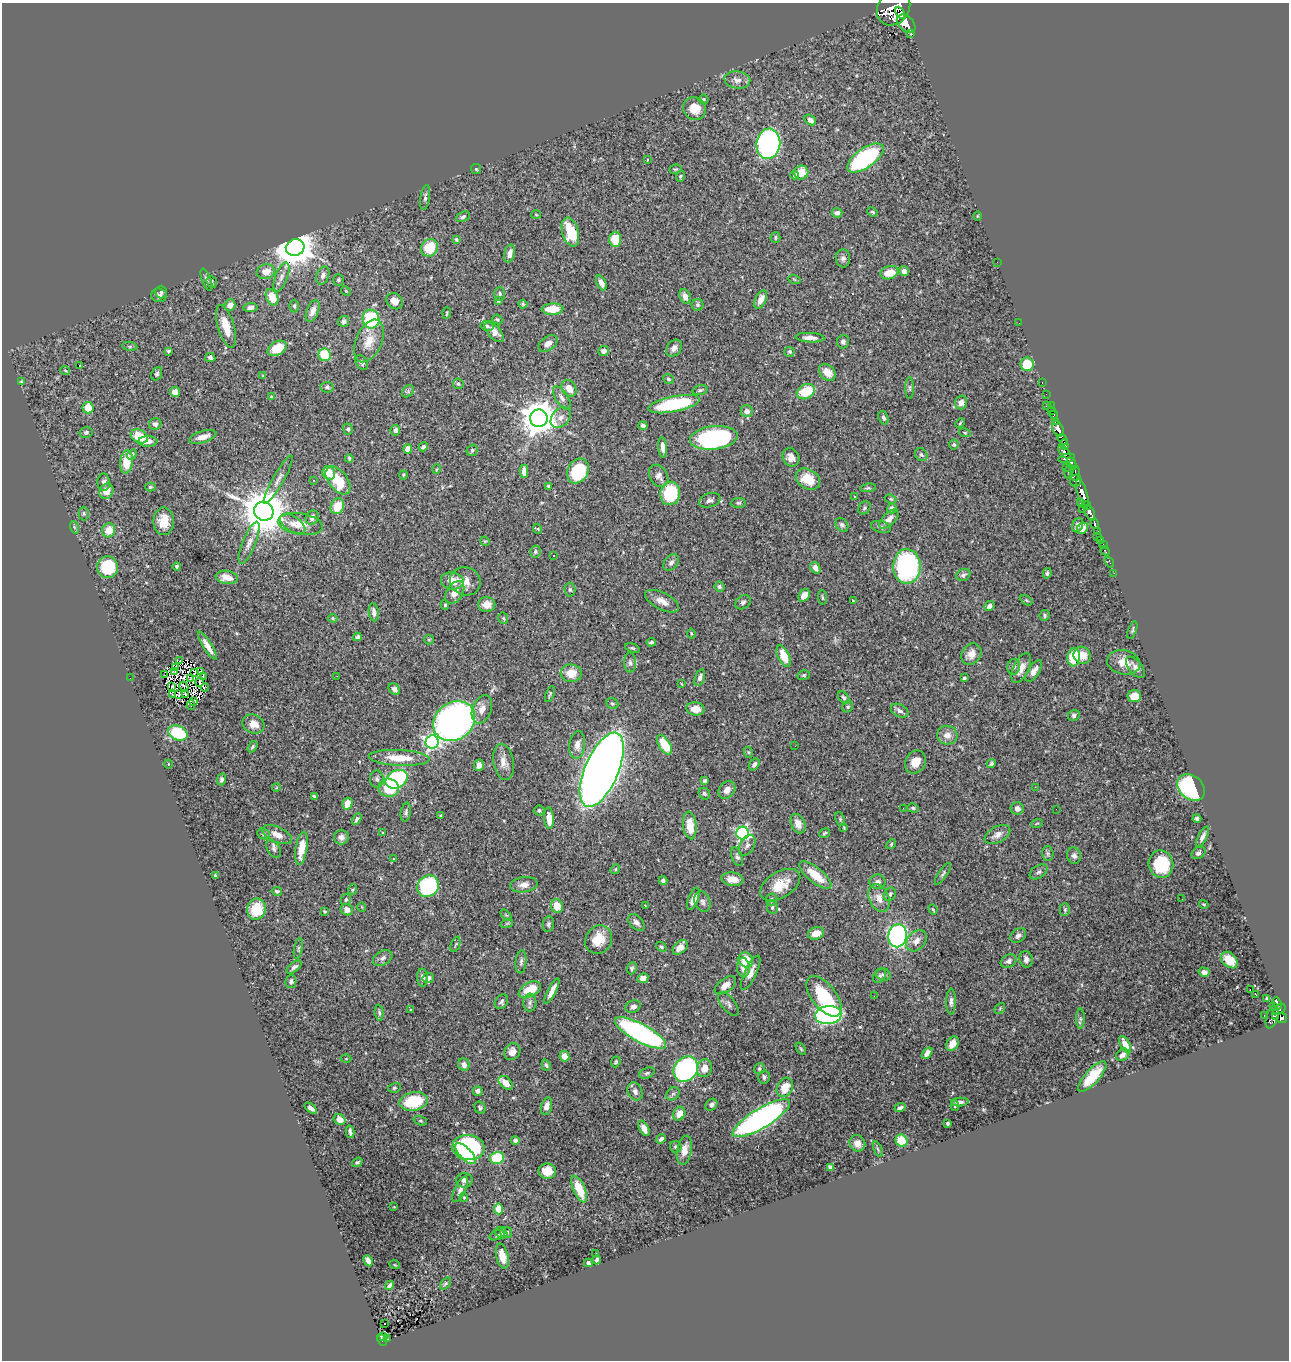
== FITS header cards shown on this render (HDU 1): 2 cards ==
NAXIS1  =                 1287
NAXIS2  =                 1358

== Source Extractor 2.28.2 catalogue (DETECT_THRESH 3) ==
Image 1287 x 1358 px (HDU 1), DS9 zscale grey, 1 PNG px = 1 image px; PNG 1291 x 1362 px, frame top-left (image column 1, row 1358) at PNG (2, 3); each listed source drawn as its Kron ellipse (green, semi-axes under 4 px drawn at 4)
Background 1.32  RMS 0.029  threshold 0.0874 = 3 sigma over >= 5 px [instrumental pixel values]
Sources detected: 498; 5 with non-positive FLUX_AUTO (blend fragments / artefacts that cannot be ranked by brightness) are neither listed nor drawn; the other 493 listed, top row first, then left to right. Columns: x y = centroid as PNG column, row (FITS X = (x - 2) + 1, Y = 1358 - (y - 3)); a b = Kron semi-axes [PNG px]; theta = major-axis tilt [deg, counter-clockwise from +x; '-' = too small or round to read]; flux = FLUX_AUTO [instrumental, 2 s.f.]
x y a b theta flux
894 8 19 15 53 8200
900 13 7 3 -62 11000
906 24 11 7 -44 2900
911 34 3 3 - 150
737 80 13 8 -9 12
703 99 5 5 - 3.1
695 109 12 11 - 29
810 120 6 5 - 7.3
768 144 15 12 82 470
865 158 21 9 35 230
647 160 4 2 - 1.2
476 169 5 5 - 2.5
675 169 6 4 17 2.8
801 172 7 7 - 33
795 175 4 3 - 2.9
680 176 5 4 - 2.9
425 197 12 4 81 5.2
872 212 5 3 - 2.5
837 213 5 4 - 7.4
536 215 5 3 - 1.6
977 216 4 3 - 1.7
463 217 7 4 22 4.1
570 232 15 8 -74 68
775 237 5 5 - 3.1
456 239 4 3 - 3.6
615 239 7 6 - 54
295 248 9 8 - 5900
429 248 9 8 - 59
510 254 9 5 75 13
843 258 9 7 -85 6.6
997 262 2 2 - 8.8
904 271 5 4 - 9.8
266 272 9 7 8 19
889 273 9 6 16 33
323 275 9 6 70 9.2
281 277 15 6 69 12
794 279 6 4 -20 2.2
206 280 12 4 -69 5.2
338 280 6 5 - 4.2
212 282 6 5 - 4
601 283 8 4 -65 9.3
346 291 5 4 - 2.6
161 292 6 6 - 3.8
500 294 7 5 88 4.7
159 295 7 7 - 5.6
685 296 7 5 -71 13
272 297 8 6 -67 40
761 299 10 5 65 16
394 301 9 7 -46 15
498 301 3 3 - 1.8
523 304 4 4 - 3.2
230 305 5 5 - 14
697 305 6 6 - 4.8
294 306 6 4 -88 3.9
250 308 7 4 4 6.5
552 309 11 5 3 33
313 311 11 6 68 13
447 313 6 2 86 2.2
371 319 9 8 - 170
497 319 5 4 - 2.6
344 321 6 5 - 6.8
1019 323 2 2 - 22
487 326 6 4 -11 3.7
226 327 22 8 -73 36
494 332 12 6 -49 16
810 338 14 5 -3 12
369 341 22 13 66 36
843 342 7 6 - 7.6
548 343 11 6 36 13
130 346 7 4 -8 2.9
277 348 10 6 30 45
674 348 9 7 51 11
168 351 4 3 - 2.9
604 351 5 5 - 8
789 352 5 5 - 3.5
325 355 6 6 - 78
210 357 5 4 - 3.8
362 363 8 5 -58 6.5
1027 364 7 6 - 53
79 366 3 3 - 40
65 370 5 3 - 1.9
827 372 9 7 -44 26
157 374 7 5 67 4.1
263 376 3 3 - 2
668 379 5 4 - 4.1
21 381 3 2 - 1.4
1042 383 3 2 - 28
458 384 5 5 - 3.5
327 387 6 5 - 4
569 388 9 7 -56 20
910 388 11 4 -89 3.8
700 390 8 4 15 3.5
408 391 7 5 48 4.2
175 392 5 5 - 12
806 392 9 7 28 56
1046 394 2 2 - 15
271 397 3 3 - 1.5
562 398 13 6 -57 8.7
961 402 7 6 - 11
674 404 26 7 11 160
1046 406 3 2 - 99
1051 406 2 2 - 20
88 408 6 5 - 35
1052 410 4 2 - 40
747 411 6 6 - 9.8
1054 415 4 3 - 36
561 417 11 8 46 12
539 418 9 9 - 4700
883 418 7 5 -69 4.4
1055 421 3 2 - 52
960 423 5 3 - 1.9
155 424 6 6 - 7.3
643 426 4 3 - 5
1058 428 8 5 -66 1400
348 429 6 4 -71 3.8
395 430 5 5 - 6.9
86 432 6 5 - 5.2
965 433 6 4 -18 2.4
139 436 9 6 -28 44
203 437 14 6 17 17
714 438 24 11 7 310
1062 439 6 4 -55 1100
148 441 10 5 4 12
954 444 5 5 - 3.5
1064 445 6 3 -71 550
423 447 5 4 - 5.4
663 447 10 4 -85 11
408 449 4 4 - 30
472 450 6 5 - 3.7
1065 452 8 4 -50 580
132 455 5 4 - 3.4
921 455 7 5 -52 4.6
791 457 9 8 - 13
349 458 4 3 - 3
1067 458 8 3 12 570
126 462 11 6 83 42
1072 464 6 4 -62 770
1066 467 2 2 - 24
437 469 5 3 - 2
524 471 6 4 89 13
578 471 13 10 59 120
1069 471 7 3 77 250
329 473 7 6 - 30
1075 473 7 4 82 610
403 475 4 4 - 2
659 476 12 8 -59 13
808 479 13 9 -31 41
278 480 27 5 60 12
314 480 4 3 - 1.8
338 480 16 9 -52 74
1076 481 6 5 - 1200
104 482 8 6 -89 6.1
548 486 3 3 - 4.1
150 487 5 4 - 2.8
868 488 8 4 7 3.4
106 491 8 6 56 17
670 493 12 10 85 120
1082 493 14 4 -72 2700
855 497 3 3 - 2.9
891 499 6 4 -27 2.4
710 500 11 7 18 7.9
738 503 7 5 1 3.7
1081 503 3 3 - 210
1087 505 4 3 - 770
337 506 8 6 66 37
864 508 7 5 54 3.2
892 508 5 4 - 10
1082 509 2 2 - 1.3
264 511 10 9 - 8800
84 513 7 5 -89 3.4
1090 513 8 4 -65 1800
312 517 7 6 - 12
889 519 12 6 44 14
164 521 14 10 -90 33
293 524 14 7 -33 15
300 524 22 10 -9 30
1095 524 5 4 - 240
842 525 7 6 - 5.1
1078 525 7 5 65 8.8
74 527 6 4 -71 2.8
881 527 10 5 -12 6
1082 528 6 5 - 13
538 529 5 3 - 1.6
109 530 7 6 - 29
1097 532 3 3 - 340
1097 536 3 2 - 32
1101 540 4 2 - 60
485 541 5 4 - 2.3
249 543 22 6 68 16
1103 544 3 2 - 26
535 551 6 5 - 4.3
1105 551 5 3 - 21
554 556 3 2 - 3.7
671 562 9 6 50 7.5
1109 562 6 4 -54 6.3
177 566 4 4 - 3.7
907 566 17 13 89 300
108 567 11 10 - 93
815 568 6 4 -58 11
1047 573 5 4 - 3.7
1114 573 2 2 - 11
963 575 7 5 31 4.8
227 577 11 6 -8 25
452 581 11 8 -7 29
465 581 15 14 - 20
719 587 5 5 - 4.2
570 590 7 5 -88 4.7
455 593 12 8 58 22
804 595 7 5 52 16
822 597 7 3 -85 2.7
1026 600 6 4 -32 2.3
662 601 18 8 -27 18
853 601 3 3 - 1.6
743 602 8 6 35 5.9
487 604 8 7 - 17
445 605 5 4 - 2.9
990 606 5 4 - 8.7
374 612 9 5 -83 9.1
1045 615 5 5 - 3.3
333 618 5 4 - 2.3
503 618 6 5 - 2.8
1132 630 9 3 71 3
691 633 5 3 - 2.1
357 637 4 4 - 4.6
429 640 5 4 - 2.2
651 642 5 4 - 3.6
207 646 16 4 -58 18
632 648 8 4 -16 3.4
971 654 11 9 53 18
1082 655 9 8 - 21
784 656 11 6 -65 37
1074 657 9 6 83 85
180 660 3 2 - 1.6
1124 662 17 12 -13 27
630 663 10 6 -89 6.2
1014 667 8 6 75 6.8
1135 667 12 6 -51 9
175 668 4 2 - 1.1
1021 668 16 7 64 19
1034 671 12 5 57 13
174 672 3 2 - 1.1
195 672 4 3 - 0.52
201 672 4 3 - 3.3
571 673 10 8 -5 27
165 675 3 2 - 1.4
804 675 6 5 - 2.9
337 676 2 2 - 2.9
203 677 3 2 - 2.5
130 678 2 2 - 11
700 678 8 5 71 7.9
964 678 4 3 - 2.8
190 679 3 2 - 1.1
200 682 5 2 - 2.6
682 684 4 2 - 1.2
184 686 5 2 - 1.1
172 687 3 2 - 1.9
205 687 4 2 - 0.84
394 689 6 5 - 8.1
173 694 3 2 - 1.6
186 694 4 2 - 2.7
550 694 8 3 68 2.8
179 695 3 2 - 2.1
1134 696 7 6 - 27
844 698 7 4 -55 3.9
193 702 3 3 - 1.6
612 704 6 5 - 3.5
191 705 5 2 - 5.7
848 707 6 5 - 3.3
482 709 15 9 69 18
695 709 9 6 -7 24
900 711 9 6 -28 8.3
1074 715 6 5 - 4.8
454 721 22 18 39 1100
253 724 11 9 -21 21
178 733 10 7 -24 110
947 735 10 9 - 16
432 742 7 6 - 390
577 745 14 8 84 15
664 745 11 5 -58 50
795 746 3 2 - 5.1
252 747 6 4 59 4
748 752 5 3 - 2.5
399 758 30 8 -3 48
503 762 18 10 -80 19
915 762 12 10 58 24
168 764 4 3 - 1.2
754 764 7 4 56 6.4
991 764 5 3 - 3.4
479 765 6 5 - 9
602 770 40 17 67 3600
221 779 6 4 76 4.7
377 779 8 7 - 6.2
397 779 12 8 29 270
705 781 4 3 - 4.2
1035 787 2 2 - 4.1
1191 787 15 11 -41 220
276 788 4 3 - 1.9
389 788 10 9 - 67
727 790 9 7 48 14
704 794 6 5 - 4.2
314 796 3 3 - 2.6
347 804 6 5 - 29
903 808 3 2 - 3.1
913 808 6 4 -16 3.1
1017 809 6 6 - 8.7
1056 809 2 2 - 1.1
539 810 5 5 - 4.3
406 812 9 5 79 4.6
441 816 3 3 - 2.3
549 818 11 5 -87 20
1197 818 4 4 - 3.9
357 819 6 3 59 3.8
840 819 7 4 -66 3
1037 823 6 3 19 2.1
798 824 10 7 -66 19
690 825 14 6 -84 37
844 828 4 2 - 1.9
383 832 3 3 - 1.9
743 833 6 6 - 380
824 833 6 4 39 2.9
263 834 6 5 - 3.4
277 835 16 7 -25 16
997 835 14 8 29 13
341 837 7 7 - 8.7
1203 837 11 4 63 7.9
891 844 5 4 - 2.7
747 845 11 7 61 7.2
301 848 17 5 81 38
274 849 10 6 -60 6.7
1048 853 7 5 -88 4.1
1199 853 7 5 33 5.9
1074 856 8 7 - 6.4
737 857 9 5 -70 5.7
393 858 3 2 - 1.5
1161 864 14 12 -82 82
615 869 5 4 - 2.5
1039 872 10 6 34 5
943 874 13 4 56 4.3
215 875 3 3 - 2.8
815 875 20 7 -40 46
732 879 11 7 -8 21
663 881 4 4 - 5.8
878 882 8 7 - 8.5
524 885 13 7 8 13
780 885 22 13 32 41
428 886 11 10 - 210
352 890 5 3 - 2.1
277 891 5 4 - 3.8
890 894 7 5 55 7.2
879 898 14 10 -67 18
346 899 6 4 60 3.2
693 899 12 5 70 14
771 899 6 5 - 3.8
1182 899 2 2 - 67
702 902 10 7 -68 6.9
1204 904 5 3 - 1.9
645 905 3 2 - 1.2
557 906 7 6 - 28
362 907 5 3 - 1.4
772 907 7 5 -82 4.1
256 909 10 9 - 59
933 909 5 3 - 2.3
347 910 6 5 - 13
1065 910 6 5 - 3.2
325 912 4 3 - 2.1
506 915 6 4 -44 2.3
636 922 10 6 -47 8.8
507 923 6 4 19 2.4
548 924 8 5 81 4.4
816 933 8 6 17 20
1018 935 8 6 37 7.7
897 936 11 9 79 540
599 940 15 13 56 41
916 941 12 8 50 15
455 944 8 2 69 2.3
661 947 6 4 -39 3.4
680 947 9 5 44 15
298 948 10 3 80 3.4
383 958 10 7 30 8.9
1026 959 8 6 -79 7.7
746 960 8 7 - 39
1229 960 10 6 -44 30
1009 961 8 6 29 7.6
521 962 11 5 86 6
294 967 9 4 37 6.8
743 967 10 6 -85 18
632 968 6 5 - 4.8
1204 972 6 4 -17 7.3
751 973 19 6 65 15
883 974 7 6 - 5.4
880 976 7 5 58 4.6
422 978 9 5 -87 8.6
428 978 6 5 - 6.1
643 978 5 5 - 10
291 981 7 5 77 5.5
725 985 12 6 37 16
1250 989 3 2 - 660
530 990 12 7 28 44
552 991 14 4 62 15
1255 994 2 2 - 370
824 996 24 12 -52 98
874 996 2 2 - 4.3
1267 999 3 3 - 2.7
501 1002 8 6 53 5.2
951 1002 13 5 89 7.2
530 1003 9 6 87 5.6
1277 1003 6 3 -68 190
728 1004 14 7 -53 7.5
1273 1006 2 2 - 9.4
633 1007 8 6 22 9.8
1000 1008 6 4 48 2.6
1279 1009 7 3 34 170
410 1010 3 3 - 8.1
379 1013 8 4 -84 4.6
828 1015 13 9 6 530
1264 1015 2 2 - 10
1276 1016 4 3 - 280
1272 1017 11 6 74 530
1282 1018 5 5 - 460
1080 1019 10 4 90 4.5
640 1033 28 9 -28 430
952 1044 8 5 59 18
1125 1044 9 4 -62 18
801 1049 7 3 -55 2.5
512 1052 9 7 51 13
927 1053 6 4 50 11
1123 1055 7 5 36 7.8
564 1056 5 4 - 17
346 1059 5 3 - 1.7
616 1062 6 4 68 2.8
464 1065 6 5 - 9.9
546 1065 6 4 -70 3.6
705 1068 9 7 72 19
686 1069 13 11 52 520
759 1069 6 5 - 3.7
647 1073 8 5 23 4.2
764 1077 6 6 - 5
1092 1077 19 7 48 50
506 1083 8 5 -44 21
785 1087 10 7 62 31
394 1088 6 5 - 3.5
478 1091 5 4 - 7.9
635 1091 9 7 -66 7.6
673 1094 7 6 - 4.3
414 1101 14 9 11 84
960 1102 9 3 5 5.4
711 1105 7 5 45 6.2
546 1106 9 5 74 11
955 1106 5 4 - 2.9
311 1108 7 4 -39 8.6
480 1108 6 5 - 3.7
900 1108 5 3 - 5.7
679 1114 7 6 - 18
761 1118 33 9 31 790
340 1119 6 5 - 12
420 1121 7 4 -18 2.7
948 1123 3 3 - 3.2
644 1128 8 4 -61 11
350 1132 6 3 -78 5.3
661 1139 5 4 - 6.3
515 1140 4 4 - 5.8
901 1141 6 5 - 48
857 1143 8 7 - 12
468 1147 16 12 -8 300
676 1147 6 5 - 4.4
878 1149 8 4 -67 3.6
684 1150 15 7 79 19
466 1154 13 6 -46 99
497 1158 7 6 - 89
357 1162 6 3 36 3.1
830 1167 4 4 - 4.8
547 1171 8 7 - 27
464 1180 8 7 - 7.3
460 1189 14 5 65 9.8
579 1189 14 6 -66 48
464 1197 4 4 - 2.1
394 1207 3 2 - 1.4
498 1209 5 4 - 29
506 1232 6 5 - 4.2
501 1233 6 5 - 3.7
497 1235 8 5 20 3.7
596 1253 2 2 - 6.1
502 1256 13 6 -77 23
597 1260 4 3 - 4.4
368 1261 6 4 -62 11
588 1263 4 3 - 4.4
395 1265 5 3 - 1.6
445 1284 7 4 51 2.9
390 1285 5 4 - 6.5
384 1324 3 2 - 5.7
384 1336 4 2 - 23
387 1339 4 3 - 28
382 1340 6 4 -66 99
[5 non-positive-flux detections neither listed nor drawn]